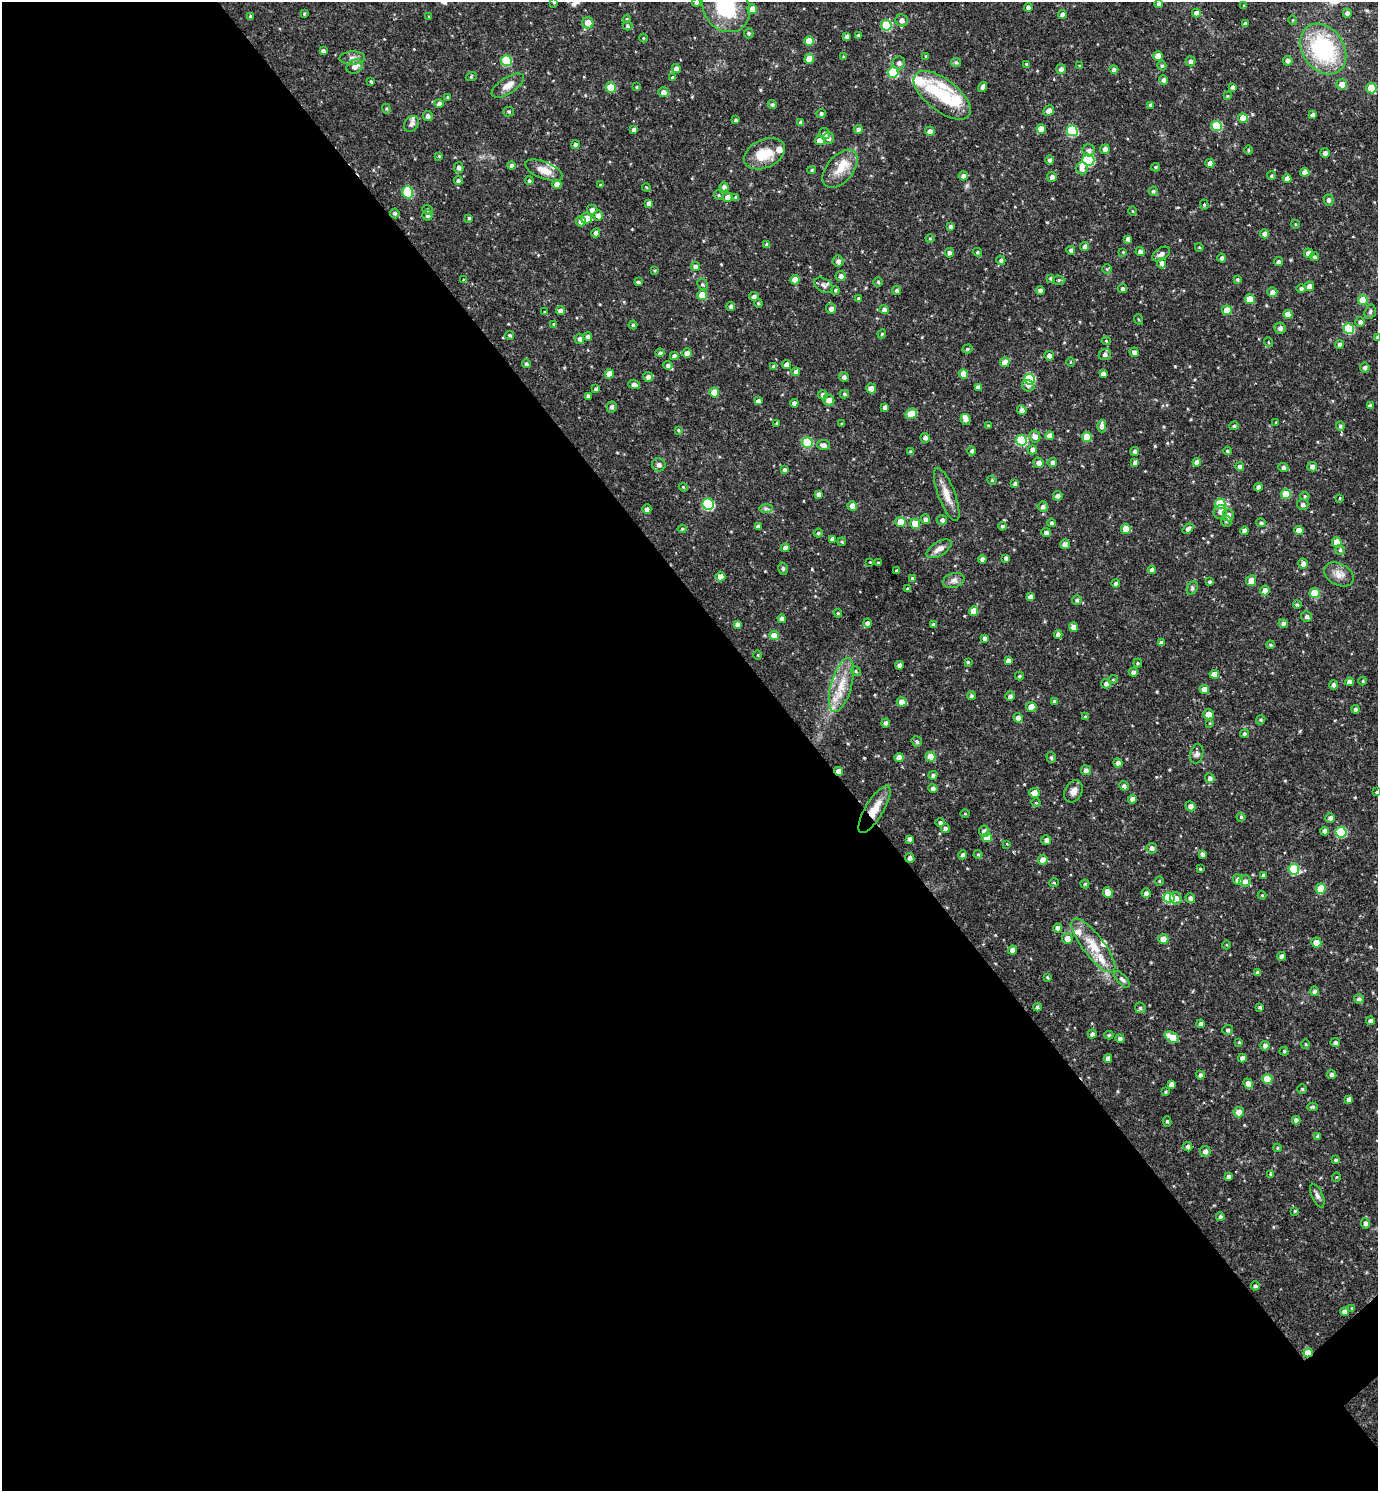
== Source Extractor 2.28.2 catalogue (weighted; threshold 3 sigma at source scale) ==
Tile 9 of 4 x 4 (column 1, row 3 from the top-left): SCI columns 154-1529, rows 1490-2978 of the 5954 x 5956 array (HDU 1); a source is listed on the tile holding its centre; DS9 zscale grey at full resolution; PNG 1380 x 1493 px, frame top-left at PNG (2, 2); each listed source drawn as its Kron ellipse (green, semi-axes under 4 px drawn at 4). Shown black and unused: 59% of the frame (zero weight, under 3 of 4 exposures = <1% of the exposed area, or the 3 px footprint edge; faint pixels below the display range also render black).
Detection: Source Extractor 2.28.2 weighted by HDU 2 'WHT'; one run over the whole footprint, this tile lists its part. Background 0.0423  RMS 0.0051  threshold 0.0231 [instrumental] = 3 sigma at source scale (4.5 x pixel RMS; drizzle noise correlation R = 1.50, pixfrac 1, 0.05/0.05 arcsec/px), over >= 5 px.
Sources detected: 496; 2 inside a brighter object's white glare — neither listed nor drawn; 12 inside a brighter listed object's ellipse — not listed separately; the other 482 listed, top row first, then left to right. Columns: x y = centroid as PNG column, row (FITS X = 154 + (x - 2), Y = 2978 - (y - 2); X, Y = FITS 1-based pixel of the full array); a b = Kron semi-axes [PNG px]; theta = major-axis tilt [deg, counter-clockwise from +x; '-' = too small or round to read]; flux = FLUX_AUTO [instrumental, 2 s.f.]
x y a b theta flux
554 2 3 3 - 0.52
697 2 4 4 - 1.3
1159 4 4 4 - 1.7
1244 6 4 4 - 0.67
726 7 26 22 -52 34
1028 7 4 4 - 1.6
752 9 5 4 - 5.5
1196 13 4 4 - 3.1
1347 13 4 4 - 2
304 14 4 3 - 0.53
1062 15 4 4 - 2.1
250 16 4 3 - 0.8
429 17 3 2 - 0.46
627 19 4 3 - 0.51
902 20 6 6 - 2.4
1293 20 5 4 - 0.59
588 23 6 5 - 5.9
1245 24 4 4 - 1.5
886 25 5 5 - 23
627 26 5 4 - 0.84
749 33 5 5 - 0.89
858 35 3 3 - 0.69
847 36 4 4 - 1.6
643 38 4 3 - 0.39
809 41 5 5 - 7.8
1323 49 27 20 -55 52
323 51 4 3 - 1.6
926 56 4 3 - 0.56
1158 56 5 4 - 5.2
843 57 4 3 - 0.49
352 58 13 6 3 2.5
809 59 5 4 - 8
506 61 5 5 - 26
1190 61 5 5 - 1.6
1288 61 5 4 - 1.8
956 62 5 4 - 0.76
899 63 6 6 - 1.8
1026 64 4 3 - 0.77
355 66 8 6 27 3.4
1080 66 4 3 - 0.66
1162 66 5 4 - 0.88
676 69 4 4 - 2.7
1061 69 5 5 - 1.9
1114 70 4 4 - 1.6
893 72 5 5 - 29
471 77 5 3 - 0.54
673 78 4 4 - 1.6
1164 80 5 4 - 1.7
371 81 3 2 - 0.56
1342 84 5 5 - 4.9
508 85 18 8 32 4.5
611 87 5 5 - 15
636 87 4 4 - 0.52
983 87 5 4 - 1.9
1233 87 4 4 - 1.6
1371 88 5 5 - 14
663 92 5 5 - 2.8
942 95 34 16 -38 20
1227 96 4 3 - 0.49
448 97 3 3 - 0.72
439 103 4 4 - 1.9
772 104 4 4 - 0.92
1150 105 4 3 - 1.1
386 109 5 4 - 0.65
1049 111 5 5 - 2.9
509 112 5 5 - 0.79
821 114 4 4 - 1.2
1312 115 4 4 - 1.5
428 116 5 5 - 1.7
1243 118 5 4 - 6.7
736 120 4 3 - 0.77
801 123 4 4 - 1.5
412 124 9 6 49 1.7
1217 126 5 5 - 23
858 129 4 4 - 1.7
1041 129 5 4 - 6.4
634 130 4 4 - 2.1
930 131 4 4 - 2.1
1072 131 5 5 - 34
825 134 6 5 - 1.5
828 138 6 5 - 2.1
820 141 5 4 - 5.6
575 145 4 4 - 1.4
1105 149 4 4 - 2.3
1089 150 6 6 - 1.8
1248 150 5 3 - 0.5
1325 153 5 5 - 1.8
764 154 22 14 24 11
439 156 4 4 - 0.59
1049 160 4 4 - 1.2
1088 160 6 5 - 33
1210 163 4 4 - 2.5
511 166 4 4 - 1.4
459 167 5 5 - 1.7
1155 167 4 4 - 0.69
1082 168 6 6 - 3
840 169 22 13 50 8.5
544 170 20 8 -22 5.4
812 170 4 4 - 0.76
1305 172 4 4 - 3.9
963 176 4 4 - 1.7
1271 176 4 4 - 0.77
1052 177 5 5 - 1.9
1287 178 4 4 - 2.3
458 181 4 4 - 1.2
529 181 4 4 - 0.82
557 184 4 4 - 3.6
600 185 4 3 - 0.44
646 187 4 3 - 0.43
724 187 4 4 - 1.6
1153 191 5 4 - 1
408 192 6 5 - 23
719 195 5 4 - 0.65
728 197 5 4 - 2.9
736 198 4 3 - 1.1
1329 200 5 5 - 1.5
649 203 4 3 - 1.9
1204 205 5 4 - 0.64
427 210 5 4 - 0.77
592 210 5 5 - 2.2
1133 211 5 3 - 0.45
395 213 5 5 - 1
427 215 5 5 - 1.4
598 216 5 5 - 2.1
469 218 3 3 - 0.68
586 218 5 5 - 5.4
581 221 5 5 - 2.8
1295 224 4 3 - 0.43
950 226 4 4 - 1.1
596 233 4 4 - 2.4
1265 234 4 4 - 3.1
930 238 4 4 - 0.56
1128 239 4 4 - 1.6
767 244 4 3 - 1.2
1085 246 4 4 - 1.4
1199 247 4 3 - 0.45
1071 250 4 4 - 1.1
977 252 4 4 - 0.74
1123 252 3 3 - 0.38
1140 252 4 4 - 1.8
949 253 4 4 - 1.7
1309 253 5 5 - 3.4
1161 254 10 6 33 2.3
1314 257 5 4 - 0.88
1222 258 4 4 - 1.4
1001 260 5 4 - 1.1
838 261 5 5 - 1.7
1279 262 4 4 - 1.1
1161 263 5 4 - 2.2
695 267 4 4 - 1.8
1107 269 5 5 - 0.67
655 271 4 3 - 0.57
841 276 5 5 - 2
1051 278 3 3 - 0.77
1237 279 4 4 - 0.84
464 280 3 3 - 0.87
795 280 4 4 - 5.8
1059 280 6 4 -20 0.81
638 282 4 3 - 0.77
878 282 4 4 - 0.66
702 284 5 5 - 0.79
823 285 10 6 -32 1.6
1309 286 5 5 - 2.9
1301 288 5 4 - 1.3
1122 289 4 4 - 1.2
835 290 4 3 - 0.68
896 290 4 4 - 0.92
1040 290 4 4 - 1.8
1272 292 5 4 - 2.5
702 295 5 5 - 9.7
754 296 4 4 - 1.6
858 298 4 3 - 0.48
1250 299 5 5 - 11
1363 300 5 5 - 11
758 303 4 3 - 0.54
731 306 4 4 - 1.3
831 309 5 5 - 2.1
560 310 4 4 - 2.1
884 310 4 4 - 1.8
1227 310 5 5 - 9.7
545 312 4 4 - 0.59
1370 312 7 5 74 1
1288 314 4 4 - 5.2
1138 319 5 3 - 0.46
1360 322 5 5 - 1.6
554 324 4 3 - 0.68
633 325 4 4 - 0.67
1280 328 5 5 - 1.9
1349 328 5 5 - 25
882 334 4 4 - 0.65
510 335 4 4 - 0.77
588 336 4 4 - 1.3
1377 337 4 3 - 0.59
580 339 5 4 - 1.6
1106 341 4 4 - 0.5
1268 342 5 3 - 0.46
1340 345 4 4 - 1.7
968 349 5 4 - 0.78
1134 352 5 4 - 1.8
660 353 4 3 - 1
687 353 5 4 - 2.8
1105 355 6 5 - 1.3
674 356 4 4 - 1.5
1049 356 5 5 - 2
1005 362 5 4 - 4.9
1070 362 4 3 - 0.4
526 364 4 4 - 1.1
668 365 5 4 - 1.3
786 365 4 4 - 2.6
774 367 4 4 - 1.6
1365 368 5 4 - 1.6
796 372 4 4 - 2.3
609 374 4 4 - 4.8
964 374 5 4 - 6.4
1103 374 4 4 - 2.1
648 377 5 5 - 1.6
844 377 5 4 - 1.5
1029 379 5 5 - 30
634 385 6 3 -16 2.2
1028 386 6 5 - 1.6
978 387 4 4 - 1.8
871 388 5 5 - 3.3
596 389 4 4 - 1.5
714 392 5 5 - 9.5
844 394 5 4 - 0.94
823 395 5 4 - 1.8
588 396 4 3 - 1.1
829 400 6 5 - 3.4
758 401 4 4 - 1.8
794 403 4 4 - 1.8
1370 406 4 4 - 2
612 407 5 5 - 1.5
885 407 4 4 - 1.7
1022 410 5 4 - 1.9
911 414 6 5 - 11
965 419 5 5 - 2.1
1276 422 4 3 - 0.41
776 424 3 3 - 0.65
842 424 3 3 - 0.59
988 425 4 3 - 0.49
1102 426 6 4 -88 2.1
1234 426 5 4 - 0.95
1340 426 4 4 - 0.95
678 430 4 3 - 0.62
1050 436 4 4 - 3.3
1035 437 6 5 - 2.4
1087 437 5 5 - 12
925 438 5 5 - 1.5
1021 440 5 5 - 33
807 443 5 5 - 24
823 445 6 5 - 2
1032 450 4 4 - 1.8
972 451 4 4 - 1.1
1134 451 4 4 - 1
1227 451 4 4 - 0.7
911 452 4 4 - 1.3
1052 462 5 4 - 1.7
1135 462 4 4 - 1.7
1197 462 4 4 - 2.8
1039 463 5 5 - 2.3
659 465 7 6 - 2.5
1240 467 4 4 - 1.8
1312 467 5 4 - 2
1283 468 5 4 - 1.4
784 469 4 4 - 1.2
992 480 5 4 - 0.6
1015 484 4 3 - 1.5
683 487 4 3 - 0.48
1258 487 4 4 - 1.8
818 494 4 4 - 1.8
947 494 28 8 -69 6.3
1286 494 5 5 - 12
1058 496 4 4 - 1.8
1305 496 5 4 - 0.69
1340 498 3 3 - 0.48
708 504 6 5 - 44
1220 504 5 5 - 26
1303 505 6 5 - 1.5
852 506 5 4 - 3.6
1043 507 5 5 - 1.7
766 508 7 4 0 1.1
647 509 5 4 - 1.7
1220 512 7 6 - 2.4
1228 515 6 5 - 2.8
925 519 5 4 - 1.7
942 520 5 5 - 1.5
1227 521 5 5 - 0.89
901 522 5 5 - 8.3
1051 523 4 4 - 1.1
1261 523 5 4 - 0.97
915 524 5 5 - 8.4
1002 526 4 4 - 0.92
758 527 4 4 - 2.2
682 529 4 4 - 0.71
1126 529 5 5 - 9.6
1188 529 6 4 40 1.6
1245 531 4 4 - 2.6
1299 531 4 4 - 5.2
1046 532 4 4 - 1.8
818 533 4 4 - 0.78
832 539 4 4 - 2.1
842 542 4 3 - 0.57
1337 542 5 5 - 6.1
1065 544 5 4 - 2.4
785 548 4 4 - 2.5
939 549 14 7 31 3.3
1340 550 5 5 - 0.9
1006 558 4 3 - 1.4
982 559 4 4 - 1.8
870 562 2 2 - 0.29
878 563 3 2 - 0.54
1303 564 5 4 - 2.4
783 569 6 5 - 0.88
1152 570 4 4 - 2.8
897 571 3 3 - 1.1
1339 574 16 11 -28 4.3
720 576 5 5 - 4
912 578 4 4 - 0.58
954 580 11 7 17 2.3
1251 581 5 5 - 4.8
1210 582 4 4 - 0.66
1116 584 4 4 - 1.3
1192 588 7 5 61 0.96
908 589 4 4 - 1.5
1265 591 5 5 - 3.2
1315 593 5 5 - 15
1030 597 4 4 - 2.5
1077 600 5 5 - 1
1297 605 4 3 - 0.66
974 611 5 4 - 4.8
838 613 4 4 - 0.64
1306 617 5 5 - 1.6
782 619 4 4 - 2.3
867 623 4 4 - 1.6
737 624 4 4 - 1.5
1283 624 4 4 - 1.6
934 625 4 3 - 1.7
1073 627 5 4 - 3.5
1058 634 4 4 - 2
774 635 5 4 - 5.8
984 638 4 3 - 1.5
1161 643 4 4 - 2.2
1270 645 4 3 - 0.6
758 655 5 3 - 0.45
1008 660 4 4 - 1.9
968 662 4 4 - 0.46
1138 663 4 4 - 0.59
899 665 4 4 - 1.6
856 671 5 4 - 0.71
1133 672 4 4 - 1.9
1214 674 4 4 - 4.7
1019 676 4 3 - 0.73
1113 679 5 3 - 0.42
1363 681 4 4 - 0.55
1349 682 4 4 - 2.6
1106 684 5 4 - 1.6
841 685 28 10 74 11
1333 685 4 4 - 1.6
1204 689 5 4 - 4
971 696 4 4 - 0.97
1010 696 5 4 - 1.6
1054 701 4 4 - 1.1
902 702 5 4 - 4.7
1031 707 5 5 - 4.9
1355 709 4 4 - 1.1
1208 714 5 5 - 4.8
1085 717 4 4 - 0.61
1018 718 5 4 - 2.6
1261 720 5 4 - 0.63
886 723 4 4 - 1.6
1210 723 4 4 - 0.43
1244 734 4 4 - 0.99
917 742 5 5 - 1.1
1197 754 10 6 77 1.5
930 757 5 5 - 7.5
1051 757 5 4 - 0.85
899 758 4 4 - 4
1118 763 4 4 - 2.2
1086 770 5 5 - 1.8
838 771 4 4 - 3.7
933 775 4 4 - 1.1
1210 778 5 5 - 1.6
1124 786 5 4 - 1.3
933 788 5 4 - 1.5
1073 791 11 8 61 2.7
1377 792 4 3 - 0.73
1034 793 5 5 - 4.2
1132 799 4 4 - 2.3
1036 803 5 3 - 0.46
1190 806 5 4 - 2.5
874 809 27 9 59 9.2
965 814 4 3 - 0.43
1241 817 4 4 - 0.68
1330 818 5 4 - 1.8
940 822 5 4 - 1
945 829 4 4 - 1.8
984 831 5 5 - 2.3
1325 831 4 4 - 2.8
1341 832 5 5 - 27
987 837 5 5 - 5.4
909 839 4 3 - 1.4
1046 840 5 5 - 1.8
1007 844 3 2 - 0.84
1152 848 5 5 - 1.8
978 854 4 4 - 0.63
1202 854 4 3 - 1.4
963 855 4 4 - 1.5
910 858 5 4 - 1.7
1043 860 5 5 - 3.8
1200 869 3 2 - 0.55
1294 869 5 5 - 29
1263 876 4 3 - 1.5
1238 880 5 5 - 2.7
1159 881 4 4 - 0.57
1245 881 6 5 - 1.9
1054 883 5 3 - 0.57
1085 884 4 4 - 0.74
1321 889 5 5 - 12
1108 892 5 4 - 5.9
1146 893 4 4 - 1.8
1262 895 4 4 - 0.51
1169 898 5 5 - 35
1176 898 6 5 - 2.5
1190 898 5 4 - 1.7
1058 928 4 4 - 2.2
1067 938 5 5 - 3.4
1163 939 5 5 - 4.4
1316 943 5 5 - 4.9
1227 945 4 3 - 0.4
1093 946 33 10 -53 12
1012 950 4 4 - 2.4
1282 956 4 4 - 2.8
1257 973 4 3 - 1.5
1047 977 4 3 - 0.53
1122 979 10 5 -46 1.4
1314 991 5 4 - 1.6
1359 999 5 4 - 1.3
1037 1007 4 4 - 1.1
1260 1007 3 3 - 0.96
1140 1008 6 5 - 1
1370 1021 4 4 - 1.8
1201 1024 4 4 - 1.6
1228 1030 5 5 - 1.1
1092 1034 4 4 - 1.7
1109 1035 4 4 - 0.66
1172 1037 8 5 -30 8.8
1120 1038 4 4 - 1.5
1239 1042 4 4 - 0.5
1335 1043 5 4 - 1.4
1306 1044 5 3 - 0.51
1265 1046 4 4 - 1.8
1284 1051 4 4 - 0.72
1108 1058 4 4 - 2.6
1242 1058 4 4 - 1.7
1200 1075 4 4 - 1.5
1332 1075 4 4 - 1.6
1267 1079 5 5 - 12
1171 1084 4 4 - 2
1248 1084 5 4 - 3.5
1302 1089 5 5 - 0.83
1166 1092 3 3 - 0.59
1349 1099 4 4 - 2.2
1312 1107 5 3 - 0.79
1239 1112 5 5 - 4.8
1296 1120 4 4 - 1.9
1167 1121 5 4 - 0.82
1318 1136 4 4 - 1.6
1188 1147 5 4 - 1.6
1277 1148 4 4 - 0.56
1205 1151 5 5 - 2.2
1335 1160 4 3 - 0.87
1270 1175 3 3 - 1.4
1229 1176 4 4 - 1.5
1336 1177 4 3 - 0.41
1317 1196 13 5 -66 1.8
1295 1211 4 3 - 0.64
1220 1217 4 4 - 1.3
1365 1223 5 4 - 1.8
1255 1286 4 4 - 1.1
1352 1308 4 3 - 0.56
1344 1312 4 4 - 2.2
1308 1353 5 4 - 12
Overlapping masked pixels (flux is a lower limit): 3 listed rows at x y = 838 771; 874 809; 1308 1353
Isophote crosses this tile's border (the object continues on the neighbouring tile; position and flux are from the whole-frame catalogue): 5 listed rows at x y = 554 2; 697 2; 726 7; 1377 337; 1377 792